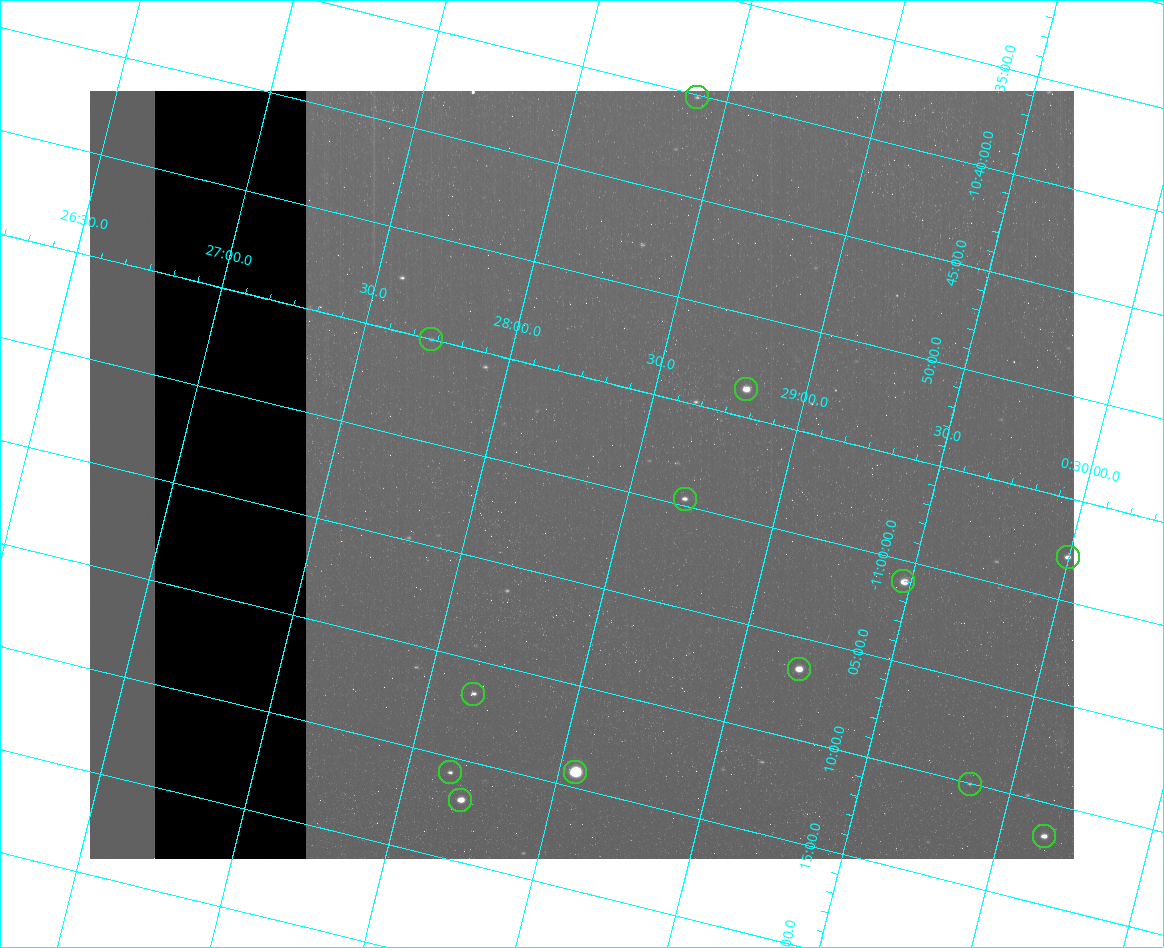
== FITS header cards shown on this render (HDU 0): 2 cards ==
NAXIS1  =                  984 / Size of image - Xaxis
NAXIS2  =                  768 / Size of image - Yaxis

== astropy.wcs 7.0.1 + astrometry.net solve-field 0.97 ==
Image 984 x 768 px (HDU 0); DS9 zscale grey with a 90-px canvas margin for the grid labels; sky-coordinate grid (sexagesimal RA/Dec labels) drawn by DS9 from the SOLVED WCS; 13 Tycho-2 reference stars matched to detected sources circled (green)
Header WCS: none
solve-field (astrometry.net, Tycho-2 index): SOLVED blind (the file carries no WCS)
Solved WCS: RA---TAN-SIP/DEC--TAN-SIP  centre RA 00:28:20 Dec -11:00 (7.08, -11.00 deg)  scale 2.98 arcsec/px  FOV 48.9' x 38.3'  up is -14 deg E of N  parity flipped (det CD > 0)
(file carries no celestial WCS; the grid is the blind solution)
Tycho-2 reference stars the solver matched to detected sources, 13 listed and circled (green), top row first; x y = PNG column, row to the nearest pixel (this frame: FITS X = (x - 90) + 1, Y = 768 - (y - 91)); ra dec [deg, ICRS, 3 dp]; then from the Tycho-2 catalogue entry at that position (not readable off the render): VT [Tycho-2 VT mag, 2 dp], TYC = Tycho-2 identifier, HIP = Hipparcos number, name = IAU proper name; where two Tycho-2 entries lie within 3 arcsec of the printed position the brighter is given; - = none
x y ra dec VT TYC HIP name
697 97 7.100 -10.669 12.28 5265-920-1 - -
431 339 6.932 -10.917 11.98 5265-755-1 - -
746 389 7.201 -10.894 9.38 5265-639-1 - -
685 499 7.173 -10.995 11.18 5265-587-1 - -
1068 557 7.499 -10.964 11.05 5265-40-1 - -
903 581 7.369 -11.017 9.43 5265-953-1 2311 -
799 669 7.302 -11.109 9.12 5265-446-1 - -
473 694 7.039 -11.195 11.45 5265-592-1 - -
450 772 7.036 -11.263 12.18 5265-564-1 - -
575 772 7.138 -11.237 6.94 5265-967-1 2246 -
970 784 7.465 -11.167 12.47 5265-75-1 - -
460 800 7.050 -11.283 9.92 5265-448-1 - -
1044 836 7.537 -11.194 10.28 5265-51-1 - -